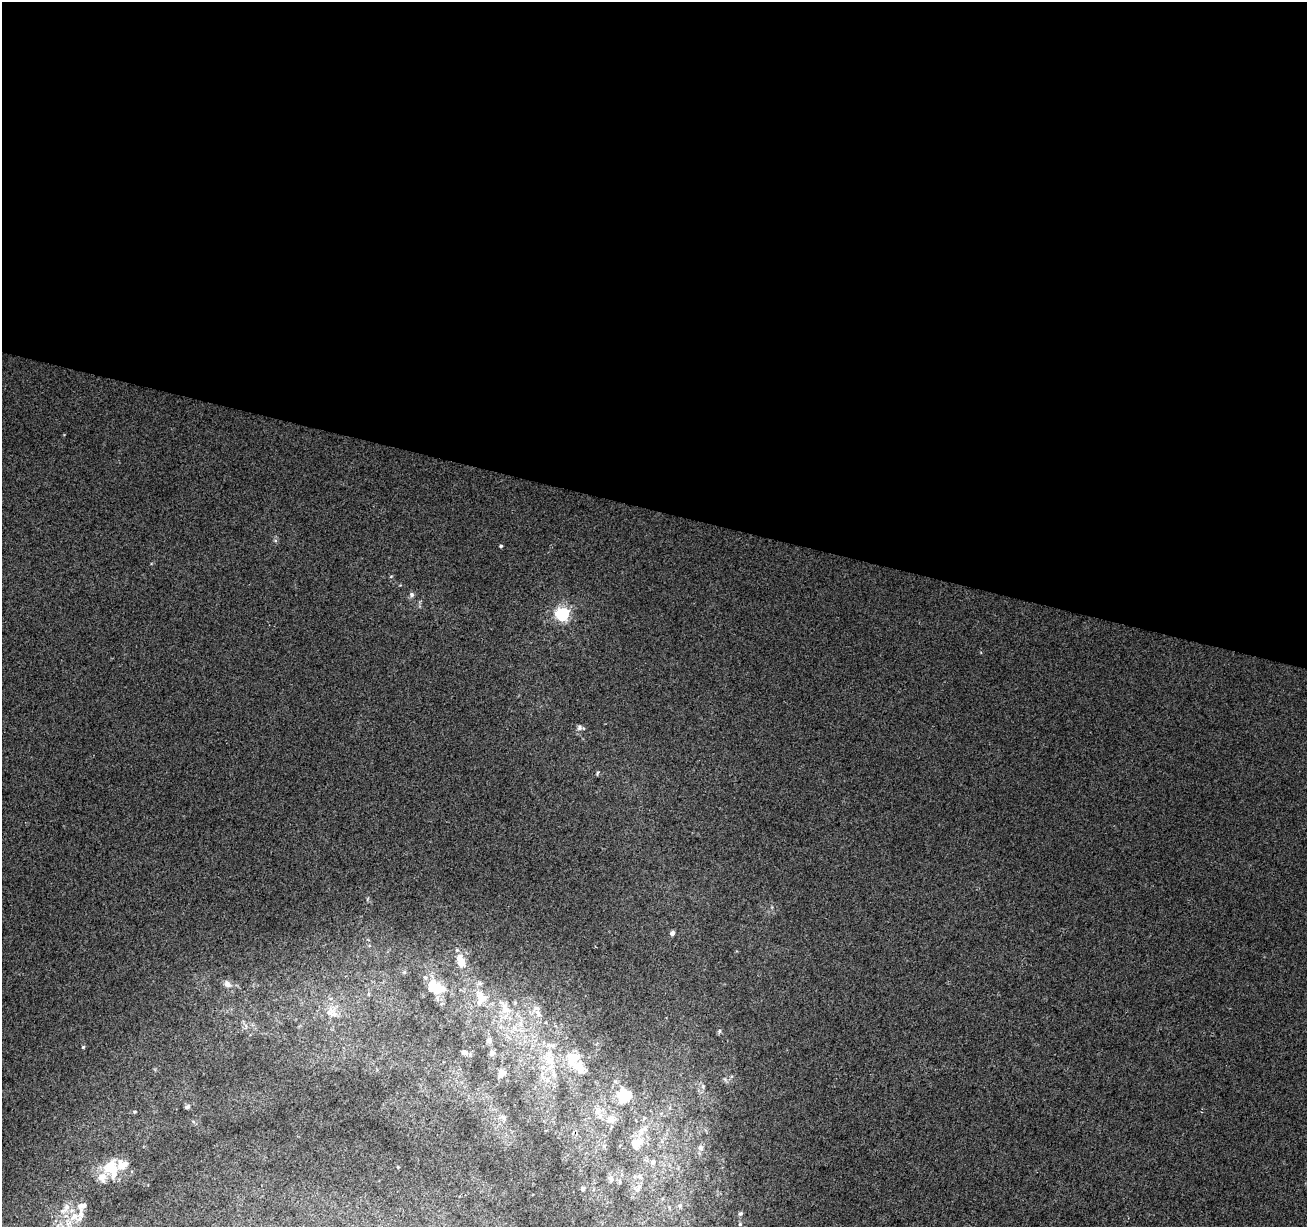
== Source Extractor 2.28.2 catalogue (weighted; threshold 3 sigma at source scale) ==
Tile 3 of 4 x 4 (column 3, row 1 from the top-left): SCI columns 2620-3924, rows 3959-5183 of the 5233 x 5408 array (HDU 1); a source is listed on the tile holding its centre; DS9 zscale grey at full resolution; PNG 1309 x 1229 px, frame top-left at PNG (2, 2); no overlay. Shown black and unused: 42% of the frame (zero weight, under 2 of 3 exposures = <1% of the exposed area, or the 3 px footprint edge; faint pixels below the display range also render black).
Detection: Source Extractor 2.28.2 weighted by HDU 2 'WHT'; one run over the whole footprint, this tile lists its part. Background 0.00618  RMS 0.0076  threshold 0.0341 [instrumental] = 3 sigma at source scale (4.5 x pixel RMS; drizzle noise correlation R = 1.50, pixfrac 1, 0.0396/0.0396 arcsec/px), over >= 5 px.
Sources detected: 56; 1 inside a brighter object's white glare — not listed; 9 inside a brighter listed object's ellipse — not listed separately; the other 46 listed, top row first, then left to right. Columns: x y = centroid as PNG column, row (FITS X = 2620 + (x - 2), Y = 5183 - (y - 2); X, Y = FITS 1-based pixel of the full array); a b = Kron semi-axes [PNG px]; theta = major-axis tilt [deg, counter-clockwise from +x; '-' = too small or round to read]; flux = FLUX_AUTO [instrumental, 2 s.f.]
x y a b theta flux
501 546 4 3 - 0.91
391 576 5 3 - 0.67
411 595 7 6 - 2.2
562 614 6 6 - 150
579 727 8 7 - 2.1
597 773 6 3 71 0.89
672 933 4 4 - 3.3
461 961 14 10 80 9.5
227 984 9 7 -39 4
432 984 38 10 -21 16
481 998 19 12 90 14
505 1009 17 11 -61 10
330 1012 22 12 43 11
538 1013 12 6 -71 3.4
489 1041 8 7 - 2.8
553 1045 6 5 - 1.7
83 1047 4 4 - 0.9
464 1052 9 7 -24 2.4
492 1053 7 7 - 2.5
573 1058 19 16 49 15
550 1060 15 13 -82 13
501 1073 11 8 42 5.7
725 1079 7 4 -55 1.5
547 1080 9 8 - 4.5
703 1086 7 5 79 1.9
625 1095 12 11 - 26
187 1107 6 5 - 1.6
134 1112 5 3 - 0.7
597 1112 10 7 44 4.3
504 1118 8 6 -27 2.3
611 1119 13 10 9 6.6
636 1143 18 14 37 12
604 1146 6 4 47 1.2
700 1148 8 7 - 2.7
653 1162 7 6 - 2.7
398 1167 4 3 - 0.57
111 1168 21 14 -75 23
635 1177 6 4 -89 1.3
611 1179 9 6 -41 2.2
583 1188 4 4 - 2.1
638 1188 13 5 59 2.9
680 1206 5 5 - 1.2
67 1207 12 8 71 5.3
740 1214 6 5 - 1.5
74 1216 16 11 32 12
740 1224 5 4 - 0.94
Unlisted compact peaks at least as high as the median listed source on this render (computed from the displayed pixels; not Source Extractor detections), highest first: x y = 719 1031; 275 540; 772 907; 193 1121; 367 900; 377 1069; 736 951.